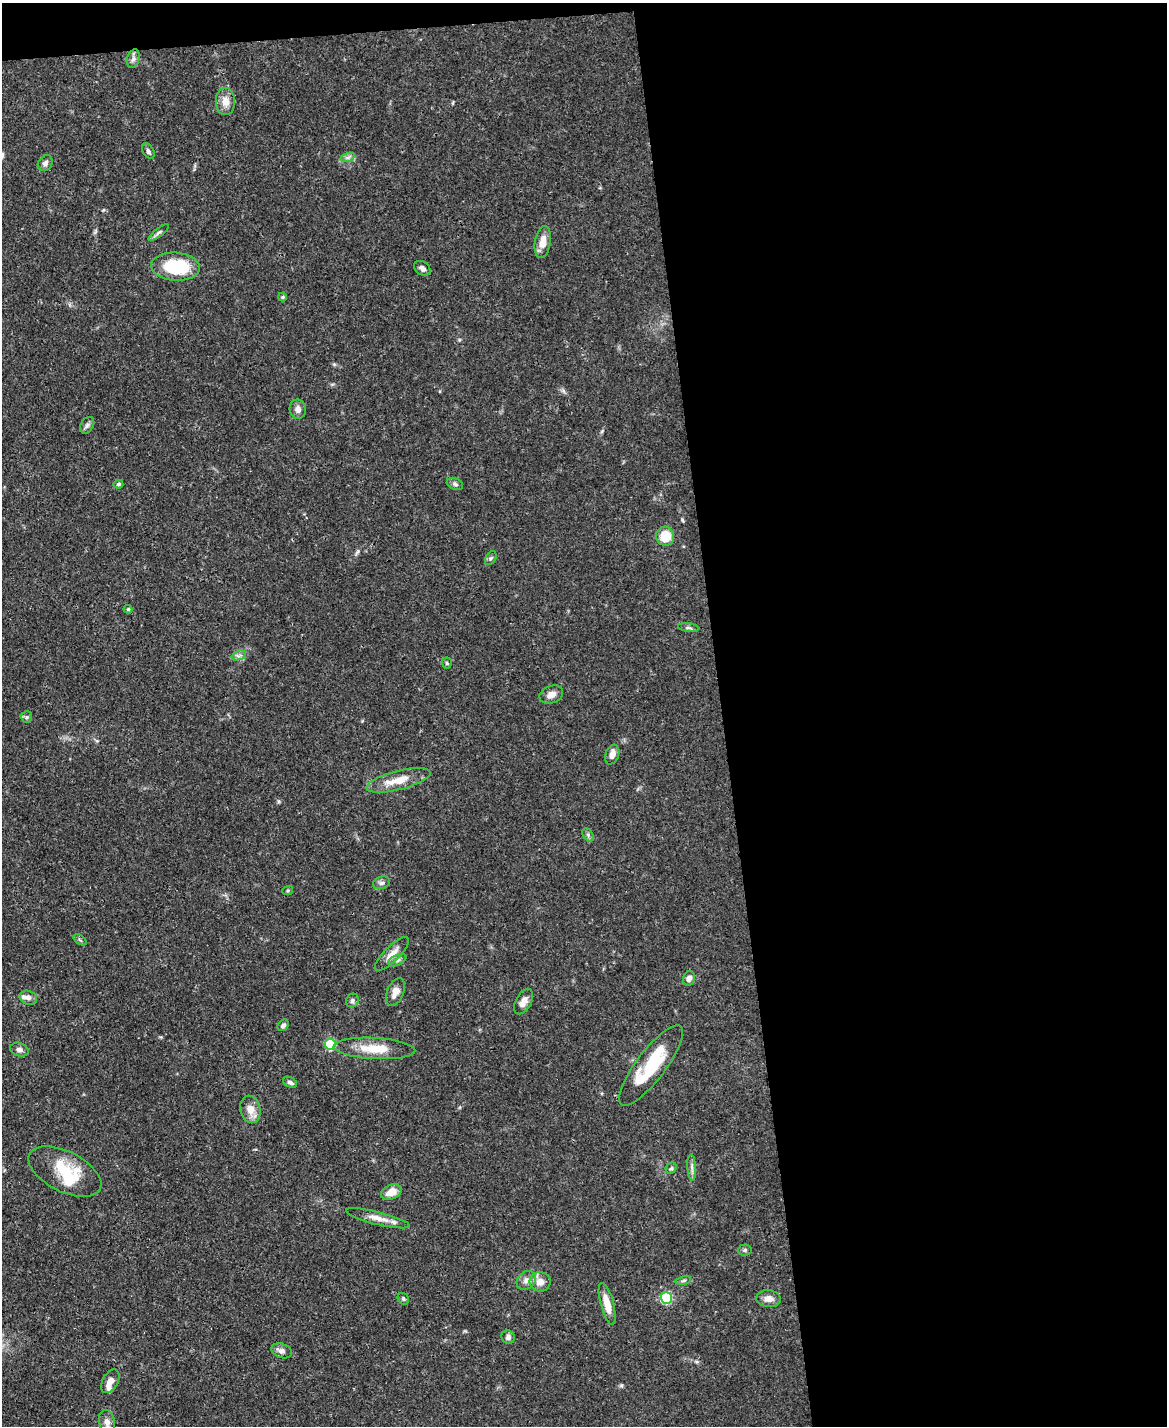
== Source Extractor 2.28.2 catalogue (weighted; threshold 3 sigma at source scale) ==
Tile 4 of 4 x 3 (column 4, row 1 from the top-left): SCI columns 3498-4662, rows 3089-4512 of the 4665 x 4644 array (HDU 1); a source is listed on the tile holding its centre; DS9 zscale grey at full resolution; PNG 1169 x 1428 px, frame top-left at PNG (2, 3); each listed source drawn as its Kron ellipse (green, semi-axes under 4 px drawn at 4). Shown black and unused: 39% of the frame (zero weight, under 3 of 4 exposures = <1% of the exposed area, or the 3 px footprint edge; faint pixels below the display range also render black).
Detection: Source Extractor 2.28.2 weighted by HDU 2 'WHT'; one run over the whole footprint, this tile lists its part. Background 0.0656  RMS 0.0033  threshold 0.015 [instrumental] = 3 sigma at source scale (4.5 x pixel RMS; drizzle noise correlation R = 1.50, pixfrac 1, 0.05/0.05 arcsec/px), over >= 5 px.
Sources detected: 64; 5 inside a brighter listed object's ellipse — not listed separately; the other 59 listed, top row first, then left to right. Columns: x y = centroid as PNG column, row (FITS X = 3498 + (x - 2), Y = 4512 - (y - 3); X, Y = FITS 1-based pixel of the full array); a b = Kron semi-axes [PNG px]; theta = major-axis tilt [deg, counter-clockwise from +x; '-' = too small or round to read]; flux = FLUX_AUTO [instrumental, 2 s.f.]
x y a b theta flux
133 59 9 6 72 1.2
225 102 13 9 -90 3.3
148 151 8 5 -60 0.84
348 157 7 4 19 0.82
45 163 8 7 - 1.3
159 232 12 4 37 0.94
543 242 16 8 81 3.7
175 267 24 14 -4 19
422 268 9 6 -34 1.3
283 297 4 3 - 0.52
298 409 10 8 -80 1.9
87 425 9 6 56 0.99
118 484 5 4 - 0.72
455 484 8 5 -25 0.84
665 536 9 9 - 7.8
491 558 7 5 59 0.64
128 609 4 3 - 0.37
689 628 11 4 -8 0.72
239 655 7 4 20 0.92
447 663 5 5 - 0.46
551 695 12 8 21 2.3
27 717 6 5 - 0.6
612 755 10 6 71 2.3
398 780 33 9 14 6.8
588 835 7 4 -57 0.76
381 883 9 6 16 1
288 890 5 3 - 0.38
80 940 7 4 -37 0.47
392 954 22 7 45 3.1
397 960 10 5 25 1
689 978 7 6 - 1.4
395 992 15 8 67 2.8
28 998 9 6 -22 1.6
352 1001 7 6 - 0.84
524 1002 14 7 60 2.5
283 1025 6 5 - 0.92
330 1044 5 5 - 19
374 1048 41 10 -3 8.4
19 1050 9 6 -17 1.2
651 1066 49 14 53 19
290 1082 7 5 -27 0.94
250 1109 14 10 -77 3.8
692 1167 13 4 -87 1.2
671 1168 6 5 - 0.59
65 1172 39 20 -26 15
391 1192 11 7 23 4.3
378 1218 33 6 -14 3.5
745 1250 7 5 4 0.69
526 1280 10 8 42 1.7
683 1280 8 4 10 0.62
540 1282 10 10 - 2.9
666 1298 6 5 - 22
403 1299 6 5 - 0.59
769 1299 12 8 -6 2.5
607 1304 22 6 -75 4.8
508 1337 7 6 - 1.2
282 1351 11 7 -20 1.6
110 1381 13 7 60 2.4
107 1422 12 8 -78 2.2